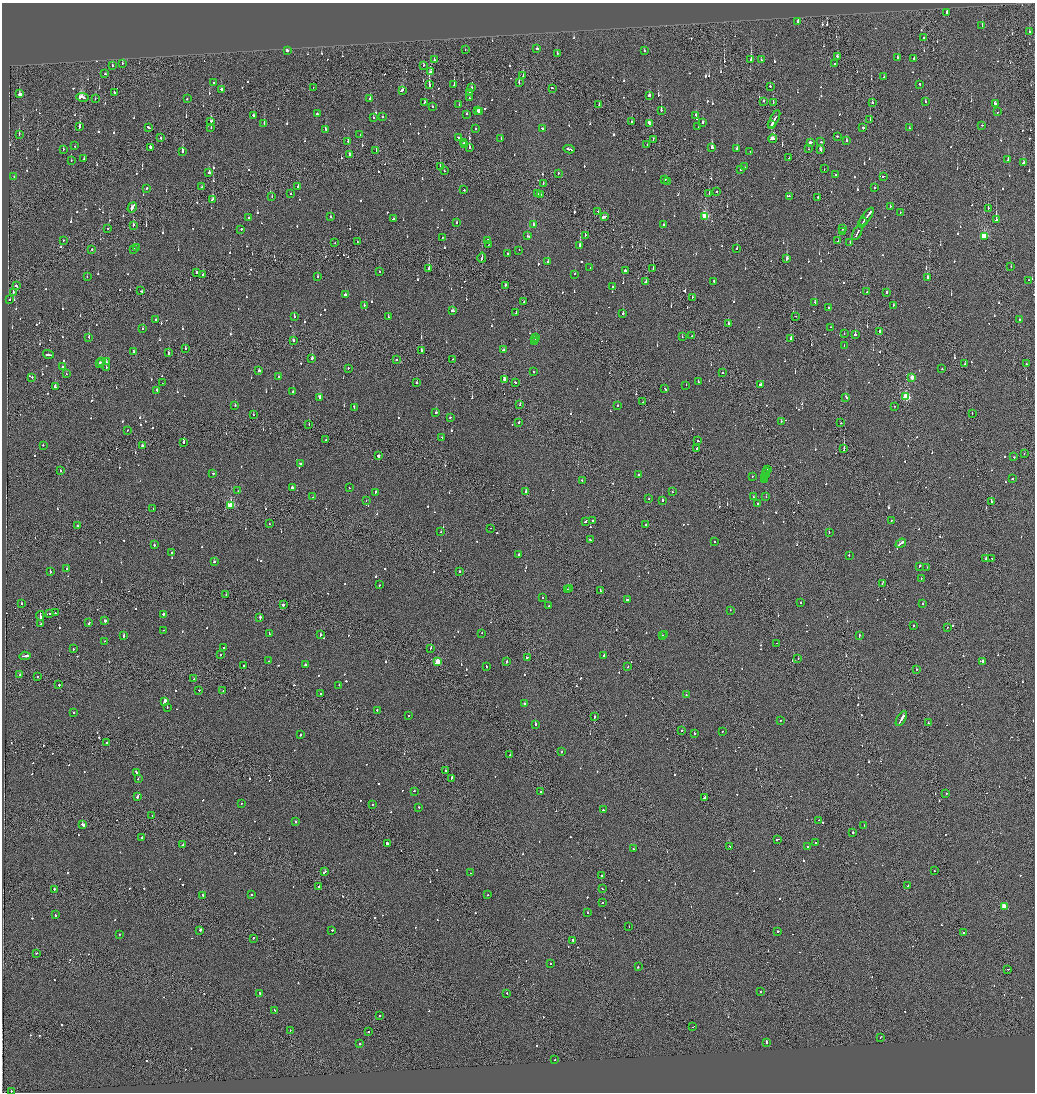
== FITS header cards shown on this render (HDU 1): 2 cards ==
NAXIS1  =                 2065
NAXIS2  =                 2180

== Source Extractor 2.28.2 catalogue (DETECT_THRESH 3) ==
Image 2065 x 2180 px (HDU 1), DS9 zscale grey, zoomed out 1/2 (1 PNG px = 2 x 2 image px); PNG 1037 x 1094 px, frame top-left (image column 1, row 2179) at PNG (2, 3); each listed source drawn as its Kron ellipse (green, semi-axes under 4 px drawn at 4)
Background -0.114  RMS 0.067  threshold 0.2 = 3 sigma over >= 5 px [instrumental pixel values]
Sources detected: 1207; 65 cannot appear on this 1/2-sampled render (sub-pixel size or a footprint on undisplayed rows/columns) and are neither listed nor drawn; of the other 1142, the 500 brightest by FLUX_AUTO listed and drawn (642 fainter detections omitted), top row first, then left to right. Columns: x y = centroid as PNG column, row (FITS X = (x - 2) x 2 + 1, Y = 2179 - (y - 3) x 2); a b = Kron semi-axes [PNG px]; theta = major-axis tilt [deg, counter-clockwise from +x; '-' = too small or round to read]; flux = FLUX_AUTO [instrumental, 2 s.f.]
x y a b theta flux
946 12 2 2 - 320
798 22 2 2 - 460
982 26 2 2 - 100
1029 32 2 2 - 110
924 38 2 2 - 200
537 48 2 1 - 630
465 50 2 1 - 320
287 51 2 2 - 560
644 51 2 2 - 120
557 54 2 2 - 160
837 56 2 2 - 100
898 57 2 2 - 100
913 59 2 1 - 110
434 60 2 2 - 210
751 60 2 2 - 1800
761 60 2 2 - 370
122 63 2 2 - 95
834 64 2 1 - 340
112 66 2 2 - 250
423 66 3 2 - 160
431 72 3 2 - 180
105 74 2 2 - 470
523 76 3 1 - 86
884 76 4 2 - 410
214 83 2 2 - 85
519 83 3 2 - 160
454 84 2 2 - 440
920 84 2 2 - 250
429 85 4 2 - 1000
770 86 2 2 - 380
313 87 2 1 - 110
472 88 2 2 - 93
553 88 3 1 - 580
221 89 2 2 - 490
402 90 3 2 - 150
114 92 2 2 - 440
469 93 2 2 - 140
19 94 2 2 - 6400
649 95 2 2 - 240
82 97 6 3 -11 510
187 98 2 2 - 370
469 98 2 2 - 180
95 99 2 2 - 150
370 99 2 2 - 320
763 101 2 1 - 140
925 101 2 2 - 100
424 102 3 2 - 300
773 102 2 1 - 97
872 102 3 2 - 150
995 103 3 2 - 95
459 104 2 2 - 84
599 105 2 1 - 120
433 107 2 2 - 110
478 110 2 2 - 120
661 110 2 2 - 420
479 111 2 2 - 190
998 112 2 2 - 150
317 114 2 2 - 860
466 114 2 2 - 90
253 115 2 2 - 240
696 115 3 2 - 84
373 117 2 2 - 170
383 117 2 2 - 83
774 119 10 1 61 780
870 120 2 1 - 77
632 121 2 2 - 110
211 122 4 2 - 180
703 122 2 2 - 160
264 123 2 2 - 190
649 124 4 2 - 250
771 124 2 1 - 180
982 125 2 2 - 86
79 127 2 2 - 650
149 127 4 2 - 270
211 127 2 2 - 130
698 127 2 1 - 170
863 127 3 2 - 93
909 128 2 2 - 150
325 129 2 2 - 230
475 129 2 2 - 90
542 129 2 2 - 150
19 134 2 1 - 110
360 134 2 2 - 100
837 136 2 2 - 140
458 137 2 2 - 150
161 138 2 2 - 390
501 139 2 2 - 90
773 139 4 2 - 320
653 140 3 2 - 83
348 141 2 2 - 98
846 141 2 2 - 410
464 142 3 2 - 470
810 142 3 2 - 220
821 142 2 2 - 120
464 145 2 2 - 130
647 145 2 1 - 100
75 146 2 2 - 78
469 147 2 2 - 440
151 148 2 2 - 540
712 148 2 2 - 990
63 149 2 2 - 130
569 149 5 2 - 430
736 149 2 2 - 170
808 149 2 2 - 120
820 150 4 2 - 120
182 151 3 2 - 400
376 151 2 2 - 110
750 152 2 2 - 140
349 155 2 2 - 390
789 158 2 1 - 110
84 159 2 2 - 110
71 160 2 1 - 160
1008 160 2 2 - 280
1024 162 2 2 - 440
440 166 2 2 - 560
745 167 2 2 - 140
741 169 2 2 - 1000
824 169 2 2 - 81
444 171 2 1 - 110
209 172 2 2 - 330
558 173 2 1 - 77
835 175 2 2 - 130
883 176 2 1 - 160
14 177 2 2 - 85
665 180 2 2 - 110
667 181 2 2 - 210
543 184 2 1 - 160
202 187 2 2 - 110
298 187 2 2 - 110
146 188 2 2 - 120
875 188 2 2 - 88
464 190 2 2 - 150
717 192 2 1 - 520
291 194 2 2 - 98
538 194 2 1 - 130
541 194 2 2 - 130
709 194 2 2 - 110
272 196 2 1 - 130
789 196 2 2 - 81
818 197 2 1 - 130
212 200 3 2 - 350
890 206 2 2 - 220
132 207 5 2 - 870
988 208 2 1 - 400
598 211 2 1 - 200
900 212 2 1 - 250
705 216 3 3 - 870
249 217 2 2 - 120
331 217 2 2 - 180
604 217 4 1 - 1700
866 217 10 2 53 860
393 219 3 2 - 89
996 220 2 1 - 2800
457 222 2 2 - 93
863 222 5 2 - 490
533 224 2 2 - 200
133 225 3 1 - 440
664 225 2 2 - 110
108 228 2 2 - 92
241 229 2 2 - 110
842 229 2 2 - 200
842 232 2 2 - 110
857 233 8 2 64 490
585 235 2 2 - 110
527 236 2 2 - 95
984 236 3 3 - 790
442 237 2 2 - 87
63 240 2 2 - 83
488 240 2 2 - 150
837 241 2 1 - 79
357 242 2 1 - 100
850 242 2 2 - 100
335 243 2 2 - 110
488 245 2 1 - 75
580 246 2 2 - 1800
136 248 2 2 - 170
92 249 2 2 - 85
133 249 2 2 - 99
737 249 2 2 - 150
519 250 2 2 - 150
508 254 2 2 - 180
482 258 5 2 - 350
787 259 2 2 - 800
548 262 2 2 - 160
1011 266 2 2 - 330
590 267 2 1 - 110
429 269 2 2 - 490
653 269 2 1 - 79
625 270 2 2 - 630
379 271 2 1 - 190
196 273 2 2 - 88
575 274 2 2 - 95
203 275 2 1 - 130
318 276 2 2 - 140
87 277 2 2 - 170
928 277 3 2 - 150
1028 280 2 2 - 110
714 281 2 2 - 130
646 282 3 2 - 150
505 285 2 2 - 420
16 286 3 2 - 300
613 287 2 2 - 110
141 291 2 2 - 80
13 292 2 2 - 570
867 292 2 1 - 95
887 293 2 2 - 270
345 295 3 2 - 530
692 297 2 1 - 76
10 299 2 2 - 110
524 302 2 1 - 90
815 302 2 2 - 190
364 305 2 2 - 190
893 305 2 2 - 180
828 308 2 2 - 120
452 311 3 2 - 240
516 313 2 2 - 95
623 313 2 2 - 390
796 316 2 1 - 78
294 317 2 2 - 260
388 317 2 2 - 96
156 319 2 2 - 110
1020 320 2 2 - 86
728 323 2 2 - 320
831 327 2 2 - 140
143 329 2 2 - 81
880 331 2 2 - 260
844 334 2 1 - 160
855 335 2 2 - 1000
692 336 2 2 - 97
89 337 2 2 - 150
536 337 3 2 - 310
682 337 2 2 - 330
791 339 3 2 - 160
293 340 2 2 - 120
535 340 2 2 - 190
534 342 2 2 - 200
844 345 2 2 - 92
185 348 2 2 - 130
503 350 3 2 - 200
421 351 2 2 - 480
134 352 2 2 - 93
168 353 3 2 - 170
48 354 5 2 - 930
312 358 2 2 - 790
452 359 2 2 - 93
397 360 2 2 - 110
101 362 3 2 - 100
106 362 2 2 - 310
965 363 2 2 - 88
99 364 2 2 - 240
1026 364 2 2 - 150
63 367 2 2 - 240
106 367 2 1 - 240
348 368 2 2 - 350
942 369 2 2 - 180
259 371 2 2 - 1200
534 372 2 2 - 95
722 372 2 2 - 120
66 374 2 1 - 79
32 377 2 2 - 95
278 377 2 2 - 87
912 377 3 2 - 150
504 379 3 2 - 120
417 382 2 2 - 86
515 382 2 2 - 120
698 382 2 2 - 170
162 383 2 1 - 79
760 384 3 2 - 460
686 385 2 2 - 260
55 387 2 2 - 320
665 388 3 2 - 220
157 390 2 2 - 81
293 392 2 1 - 97
320 397 2 2 - 230
846 397 4 2 - 240
906 397 3 3 - 950
643 402 2 2 - 89
235 405 2 2 - 120
520 405 2 1 - 110
618 405 2 2 - 110
894 406 2 2 - 84
354 407 3 2 - 140
436 413 2 2 - 310
972 414 2 2 - 84
253 415 2 2 - 89
450 417 2 2 - 100
781 421 2 2 - 96
519 423 2 2 - 130
841 423 2 2 - 91
309 424 2 1 - 93
127 430 2 2 - 94
442 437 2 2 - 100
326 440 2 2 - 94
698 441 2 2 - 100
184 442 2 2 - 180
43 445 2 1 - 100
142 446 2 2 - 280
697 448 2 2 - 720
844 449 4 1 - 680
1024 454 2 1 - 75
378 456 2 2 - 2600
1014 457 2 2 - 140
300 464 2 2 - 160
767 469 2 2 - 130
60 470 2 1 - 130
766 472 2 1 - 120
213 473 2 2 - 76
766 474 4 2 - 250
638 475 2 2 - 360
752 476 2 2 - 160
765 477 3 2 - 170
1012 479 2 1 - 530
582 480 2 2 - 98
764 480 2 2 - 200
292 487 2 2 - 1000
349 488 2 2 - 76
238 491 2 1 - 84
375 492 3 2 - 160
525 492 3 2 - 240
672 492 2 2 - 74
313 497 2 1 - 150
753 497 2 2 - 240
766 497 2 1 - 170
649 499 2 2 - 85
366 500 2 2 - 96
662 500 2 2 - 430
991 501 2 2 - 110
757 503 2 2 - 430
231 505 3 3 - 840
153 509 2 1 - 82
593 520 2 2 - 92
891 520 2 2 - 75
586 521 3 2 - 160
269 524 2 2 - 80
646 525 2 1 - 130
77 526 2 2 - 110
490 528 2 1 - 110
441 532 2 2 - 97
829 532 2 2 - 94
590 540 2 2 - 230
715 541 2 2 - 110
901 543 6 2 36 400
154 545 2 2 - 240
172 553 2 2 - 110
518 554 2 2 - 130
849 555 2 2 - 420
992 558 2 1 - 88
986 559 2 2 - 450
214 562 2 2 - 140
919 566 2 2 - 98
927 567 2 1 - 77
67 569 2 2 - 91
50 572 2 2 - 150
459 572 2 2 - 120
921 578 2 1 - 82
882 583 4 1 - 200
379 585 2 2 - 100
570 588 3 2 - 330
568 590 2 2 - 350
600 591 3 2 - 630
226 595 2 1 - 98
542 598 2 2 - 95
627 600 2 2 - 130
22 603 2 2 - 91
800 603 2 2 - 330
923 604 2 2 - 98
283 605 3 2 - 490
549 606 2 2 - 100
730 610 2 2 - 82
55 613 2 2 - 92
50 614 2 2 - 83
163 614 3 2 - 510
40 616 5 2 - 360
260 618 4 2 - 210
105 621 2 2 - 330
89 623 3 2 - 78
41 624 3 2 - 180
913 625 2 2 - 87
947 628 2 2 - 120
163 630 2 2 - 130
269 633 4 2 - 190
482 633 2 1 - 74
320 635 3 2 - 180
662 635 2 1 - 110
665 635 2 2 - 150
124 636 2 2 - 990
859 636 3 2 - 240
105 641 2 2 - 110
777 643 2 1 - 78
224 648 2 2 - 130
431 648 2 2 - 280
73 649 2 2 - 120
220 655 2 2 - 88
604 655 2 2 - 110
25 656 6 2 5 290
527 657 2 2 - 120
798 658 2 2 - 97
269 661 2 2 - 150
507 661 2 2 - 170
983 661 3 2 - 770
438 662 3 3 - 470
243 665 2 2 - 94
305 665 2 2 - 410
486 666 3 2 - 140
628 667 2 2 - 100
916 669 2 2 - 160
20 675 2 2 - 140
37 676 2 1 - 370
194 679 2 2 - 110
59 685 2 2 - 190
339 685 2 2 - 83
199 690 2 2 - 78
223 691 2 1 - 76
321 694 2 1 - 160
686 695 2 2 - 110
164 701 4 2 - 1300
525 703 3 2 - 160
167 708 2 1 - 220
377 710 2 1 - 98
73 713 2 2 - 180
409 716 2 1 - 110
594 717 3 1 - 180
901 719 8 2 59 770
781 720 2 2 - 88
928 723 2 2 - 120
536 724 2 2 - 390
681 730 2 2 - 200
722 731 2 2 - 82
300 734 2 2 - 150
694 734 2 2 - 360
107 742 2 2 - 140
561 752 2 2 - 320
510 755 2 2 - 140
445 771 2 2 - 440
136 772 3 2 - 130
451 778 4 2 - 210
138 779 2 2 - 83
414 791 2 2 - 150
541 792 2 2 - 86
946 794 2 2 - 100
137 796 3 2 - 240
704 798 3 2 - 330
241 803 2 2 - 100
372 804 2 2 - 110
418 807 2 2 - 120
603 810 2 2 - 80
152 815 2 1 - 79
819 820 2 1 - 140
296 822 2 2 - 120
83 825 3 2 - 870
864 825 2 2 - 99
852 832 2 2 - 720
142 838 3 2 - 140
777 839 3 2 - 160
815 842 2 2 - 120
387 844 3 2 - 1400
183 845 2 2 - 440
730 846 3 2 - 140
807 847 2 1 - 130
633 849 2 1 - 220
934 871 2 2 - 85
325 872 3 2 - 610
471 873 2 1 - 81
602 876 3 1 - 190
908 886 2 2 - 87
318 887 2 1 - 82
602 888 2 1 - 94
54 889 3 1 - 140
203 895 3 2 - 170
251 895 2 2 - 85
488 895 2 2 - 94
602 903 2 2 - 77
1004 906 3 2 - 260
587 913 2 2 - 110
55 915 2 2 - 98
629 926 2 2 - 160
199 930 3 2 - 430
332 930 2 2 - 140
778 931 2 2 - 510
963 933 2 2 - 87
119 934 2 2 - 82
253 938 2 1 - 84
573 940 2 2 - 850
36 953 2 1 - 83
550 963 2 2 - 130
638 967 2 2 - 140
1008 969 2 2 - 100
760 992 2 2 - 110
507 993 2 2 - 120
260 994 2 2 - 130
275 1010 3 2 - 150
379 1016 2 2 - 110
693 1027 3 1 - 580
290 1030 2 1 - 140
368 1032 2 2 - 200
880 1037 2 1 - 83
766 1042 3 2 - 210
360 1043 2 2 - 190
555 1060 2 2 - 160
11 1091 2 1 - 130
At the frame edge (FLAGS 8, measured only in part): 1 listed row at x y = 11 1091
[642 fainter detections neither listed nor drawn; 65 sub-pixel or undisplayed-footprint detections neither listed nor drawn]